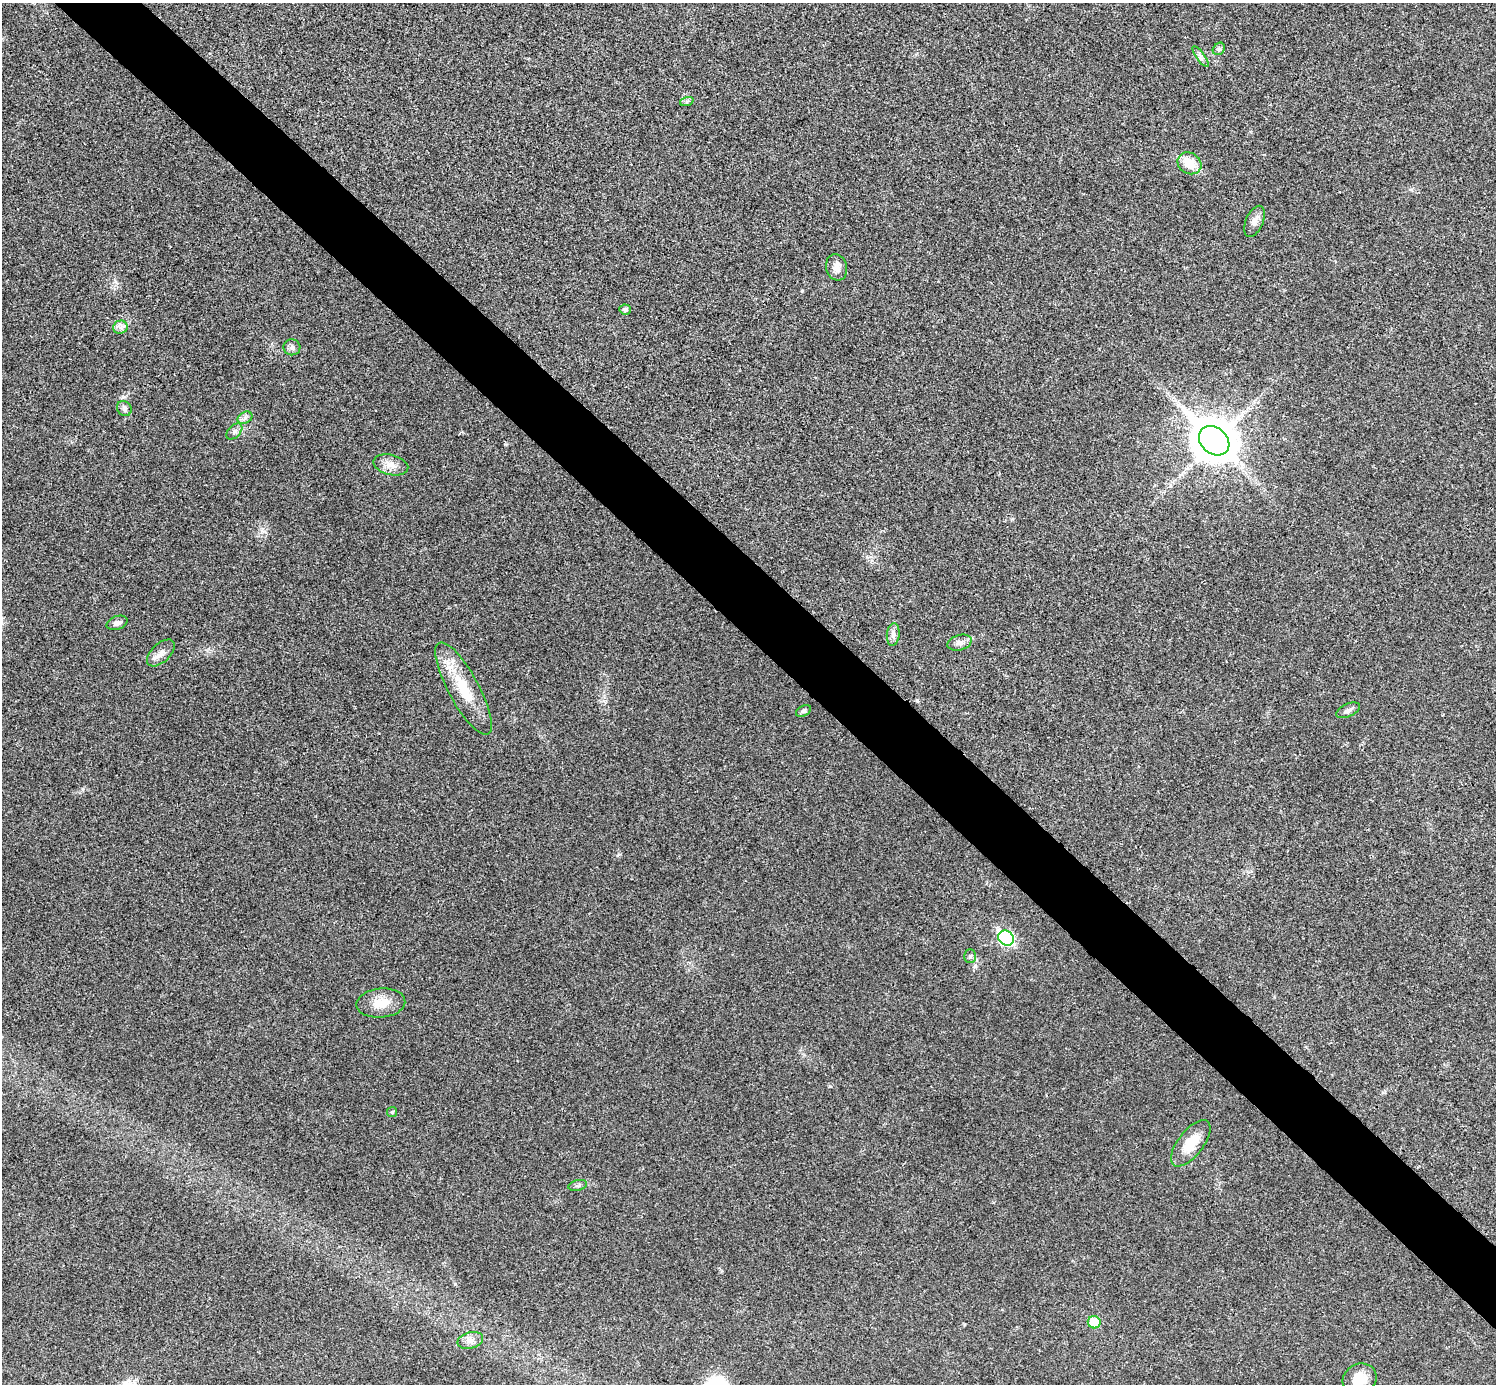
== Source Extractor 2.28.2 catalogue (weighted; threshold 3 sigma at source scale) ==
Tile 6 of 4 x 4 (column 2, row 2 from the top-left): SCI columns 1498-2991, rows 2922-4303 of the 5985 x 5985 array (HDU 1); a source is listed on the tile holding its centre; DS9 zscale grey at full resolution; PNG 1498 x 1386 px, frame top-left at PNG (2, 3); each listed source drawn as its Kron ellipse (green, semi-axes under 4 px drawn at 4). Shown black and unused: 5% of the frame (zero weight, under 3 of 4 exposures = <1% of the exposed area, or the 3 px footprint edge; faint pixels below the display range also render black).
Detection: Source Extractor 2.28.2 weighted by HDU 2 'WHT'; one run over the whole footprint, this tile lists its part. Background 0.0219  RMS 0.0054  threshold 0.0245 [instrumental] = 3 sigma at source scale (4.5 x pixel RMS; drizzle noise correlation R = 1.50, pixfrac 1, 0.05/0.05 arcsec/px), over >= 5 px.
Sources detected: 30; all 30 listed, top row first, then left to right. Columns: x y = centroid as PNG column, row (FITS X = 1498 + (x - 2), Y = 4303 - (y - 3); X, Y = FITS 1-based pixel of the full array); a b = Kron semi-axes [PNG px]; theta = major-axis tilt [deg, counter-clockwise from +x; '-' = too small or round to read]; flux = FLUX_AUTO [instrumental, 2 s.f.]
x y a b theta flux
1219 49 7 5 47 1.2
1200 56 12 4 -54 1.7
687 101 7 4 19 1
1189 163 12 10 -33 11
1254 221 16 8 66 3.5
837 267 13 10 -73 3.9
625 309 6 5 - 1.7
120 327 7 6 - 2.1
292 347 8 8 - 1.9
124 408 8 7 - 1.5
245 418 8 5 31 1.8
234 431 10 6 45 1.8
1214 441 16 13 -41 1600
391 465 18 10 -14 5.2
117 623 11 6 20 2.2
893 635 11 6 84 2.3
960 643 12 7 17 2.8
161 653 17 9 44 4
464 688 52 15 -61 22
1348 710 13 6 24 2.1
803 711 8 5 26 1.1
1006 938 8 7 - 88
970 956 7 5 -90 1.2
381 1003 24 14 6 9.9
392 1112 5 5 - 0.91
1191 1143 27 12 52 12
578 1185 9 5 14 1.2
1094 1322 6 6 - 12
470 1340 13 8 16 3.6
1360 1379 17 15 32 9.9
Isophote crosses this tile's border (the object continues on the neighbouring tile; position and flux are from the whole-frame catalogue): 1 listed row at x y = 1360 1379
Unlisted compact peaks at least as high as the median listed source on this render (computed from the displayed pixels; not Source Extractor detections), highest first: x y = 455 1284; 830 1086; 123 397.